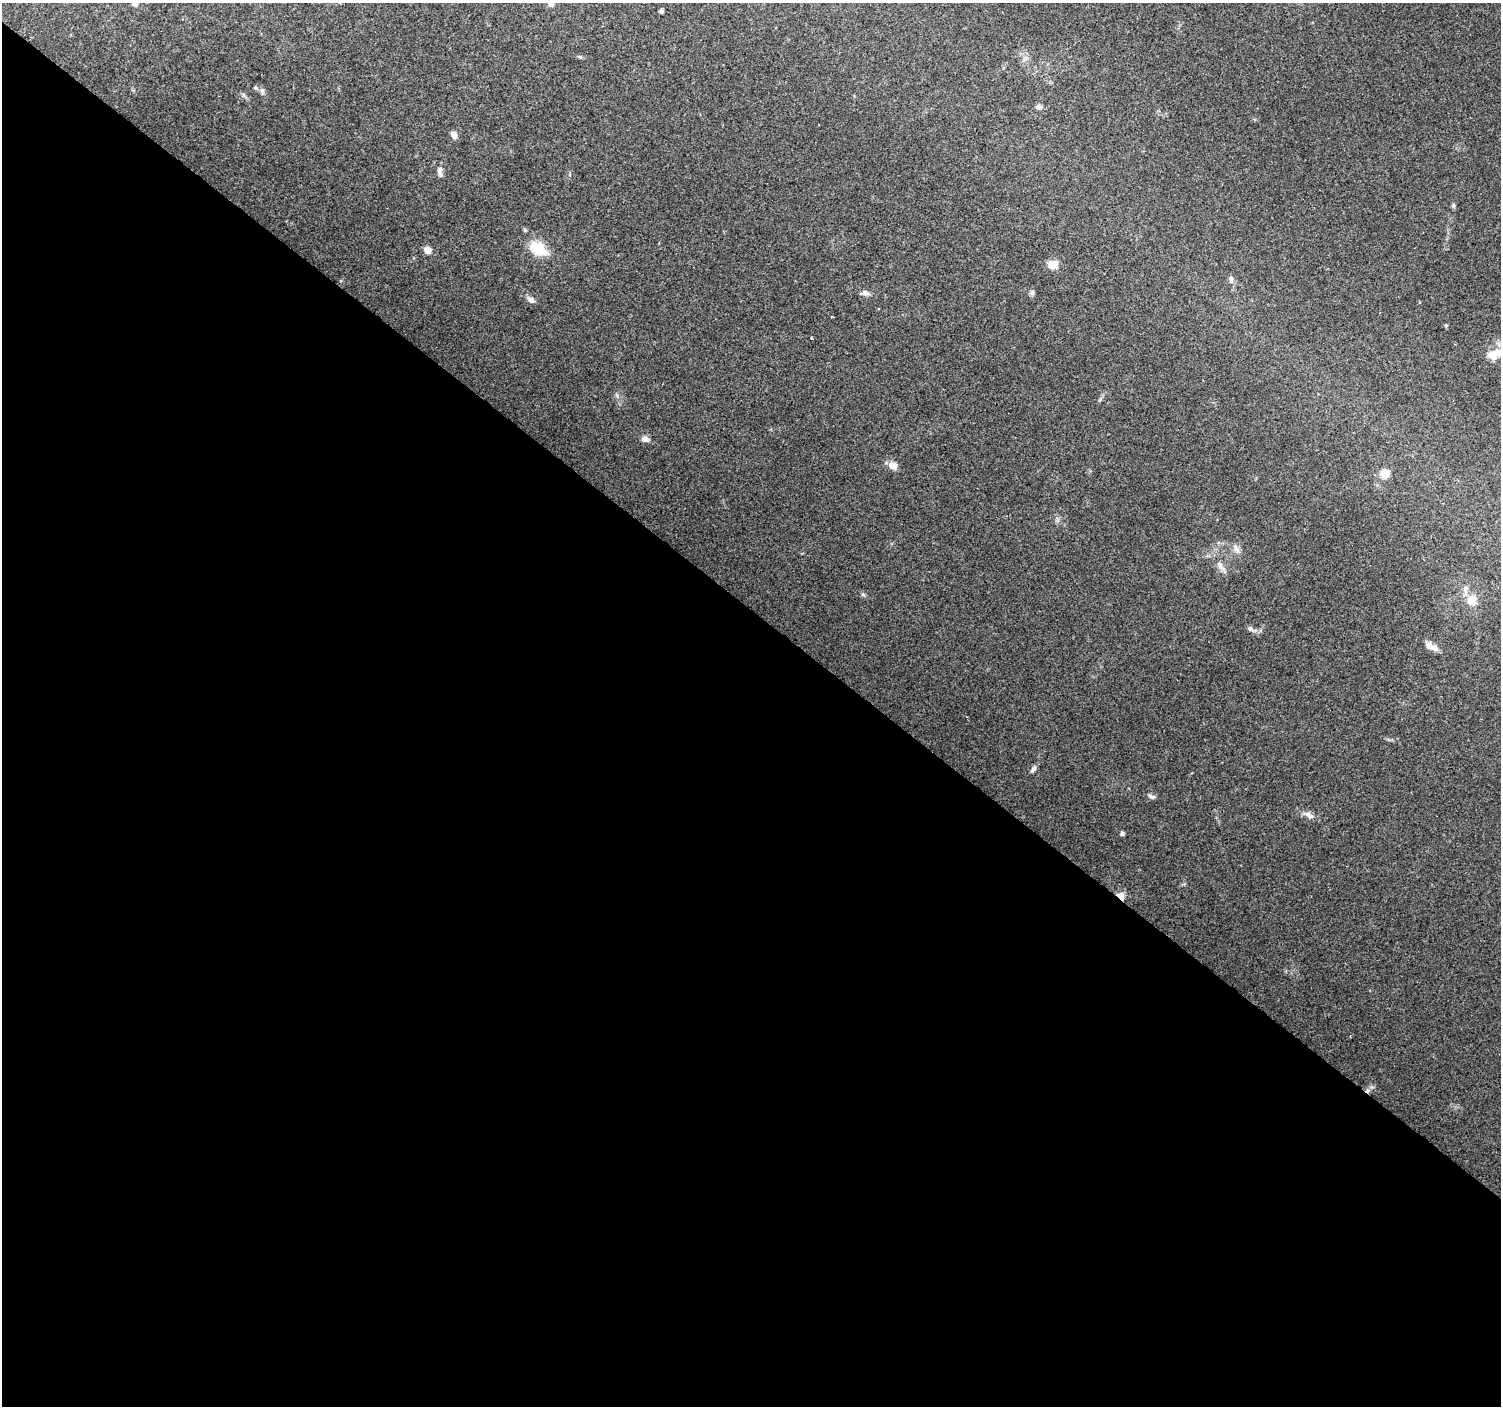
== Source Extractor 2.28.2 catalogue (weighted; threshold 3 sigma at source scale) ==
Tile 14 of 4 x 4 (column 2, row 4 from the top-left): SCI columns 1500-2998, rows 173-1576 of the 6003 x 6027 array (HDU 1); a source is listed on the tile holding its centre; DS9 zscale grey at full resolution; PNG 1503 x 1408 px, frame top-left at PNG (2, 3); no overlay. Shown black and unused: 57% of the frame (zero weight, under 2 of 3 exposures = <1% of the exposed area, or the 3 px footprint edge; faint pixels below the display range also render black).
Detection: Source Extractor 2.28.2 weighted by HDU 2 'WHT'; one run over the whole footprint, this tile lists its part. Background 0.0974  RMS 0.0081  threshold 0.0364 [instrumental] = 3 sigma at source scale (4.5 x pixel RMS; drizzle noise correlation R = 1.50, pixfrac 1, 0.0396/0.0396 arcsec/px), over >= 5 px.
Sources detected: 36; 3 cosmic-ray / hot-pixel residue — not listed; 2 inside a brighter listed object's ellipse — not listed separately; the other 31 listed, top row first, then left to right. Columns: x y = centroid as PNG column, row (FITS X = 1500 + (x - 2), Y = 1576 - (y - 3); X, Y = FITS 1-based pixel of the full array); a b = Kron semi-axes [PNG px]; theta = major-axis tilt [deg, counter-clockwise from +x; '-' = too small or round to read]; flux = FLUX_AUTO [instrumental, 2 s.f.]
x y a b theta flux
135 4 6 5 - 2.7
551 4 5 5 - 4.8
661 11 4 3 - 2.2
255 88 7 4 -8 1.4
1038 107 8 6 0 2.6
454 135 8 7 - 4.9
440 172 14 6 -83 3.7
1453 205 6 5 - 1.5
538 248 21 14 -32 21
428 250 8 8 - 5.3
1052 265 12 12 - 7.1
1231 280 10 6 -87 2.8
1032 292 7 6 - 2
865 293 10 7 -6 3.3
531 300 10 7 -33 3.6
1446 325 6 3 19 0.81
1494 354 23 12 29 12
645 439 9 6 -17 4.4
893 466 8 7 - 7.4
1385 473 11 10 - 7.4
1236 548 15 6 -64 3.9
1220 566 14 8 -59 5
863 595 6 4 -2 1.3
1472 600 15 13 90 9.8
1251 629 11 7 -36 2.7
1434 648 12 9 -29 5
1033 769 10 5 51 2.5
1152 797 10 5 -22 2.3
1309 815 14 6 -31 4.6
1122 833 4 4 - 2
1121 896 10 7 -50 6.8
Overlapping masked pixels (flux is a lower limit): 1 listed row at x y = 1121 896
Isophote crosses this tile's border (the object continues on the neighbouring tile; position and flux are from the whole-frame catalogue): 2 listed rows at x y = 135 4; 551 4